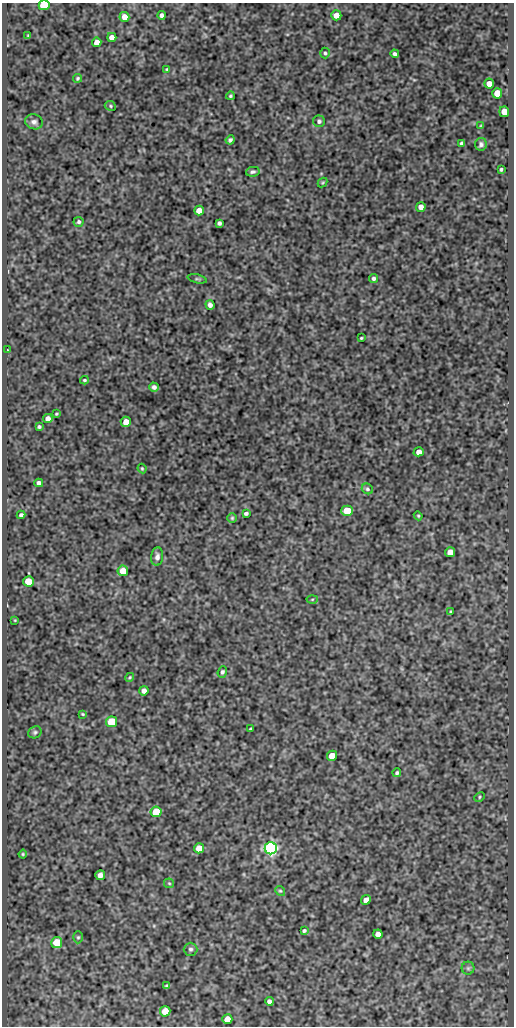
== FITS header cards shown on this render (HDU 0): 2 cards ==
NAXIS1  =                  512
NAXIS2  =                 1024

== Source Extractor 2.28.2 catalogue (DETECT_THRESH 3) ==
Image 512 x 1024 px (HDU 0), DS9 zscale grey, 1 PNG px = 1 image px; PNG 516 x 1028 px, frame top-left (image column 1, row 1024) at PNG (2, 3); each listed source drawn as its Kron ellipse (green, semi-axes under 4 px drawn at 4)
Background 431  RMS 1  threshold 3.03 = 3 sigma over >= 5 px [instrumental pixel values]
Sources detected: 84; all 84 listed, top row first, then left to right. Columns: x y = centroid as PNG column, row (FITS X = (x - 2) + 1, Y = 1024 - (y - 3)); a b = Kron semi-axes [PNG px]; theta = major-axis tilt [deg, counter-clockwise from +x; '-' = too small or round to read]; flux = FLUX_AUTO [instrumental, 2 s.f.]
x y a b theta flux
44 5 5 5 - 2700
162 15 4 4 - 200
336 15 5 5 - 600
124 17 5 4 - 500
28 36 3 2 - 73
112 37 4 4 - 480
97 42 5 4 - 520
325 53 5 4 - 110
395 54 4 3 - 170
167 69 4 3 - 76
78 78 4 4 - 90
489 84 5 5 - 610
497 93 5 5 - 1200
230 96 4 3 - 87
110 106 6 4 -24 98
504 112 5 5 - 930
319 121 6 5 - 150
34 122 9 7 -16 250
481 126 4 3 - 70
230 140 4 4 - 160
462 143 4 3 - 140
481 144 6 6 - 170
501 169 4 3 - 98
253 172 7 4 12 160
323 183 5 3 - 73
421 207 5 4 - 370
199 211 5 5 - 600
79 222 5 5 - 130
219 223 4 4 - 160
373 278 4 4 - 160
197 279 9 4 -14 110
210 305 5 4 - 270
361 338 3 3 - 66
7 350 3 2 - 45
84 380 4 3 - 88
154 387 5 4 - 220
56 414 3 3 - 74
48 418 5 4 - 360
126 422 5 5 - 660
39 427 4 3 - 110
419 452 5 4 - 420
142 468 5 3 - 77
39 483 4 4 - 230
367 489 6 5 - 130
347 511 6 5 - 2200
246 513 4 3 - 130
21 515 4 4 - 160
418 516 4 4 - 79
232 518 5 5 - 94
450 552 5 5 - 720
157 556 9 6 83 270
123 571 5 5 - 850
28 581 5 5 - 1200
312 599 5 3 - 68
450 612 4 2 - 76
15 620 3 2 - 45
222 672 6 4 70 140
130 677 4 3 - 73
144 691 4 4 - 310
83 714 4 2 - 74
111 722 5 5 - 2200
251 729 4 3 - 89
35 732 7 5 27 140
332 756 5 5 - 1000
397 773 4 4 - 120
480 797 5 4 - 89
156 812 5 5 - 2200
199 848 5 5 - 700
271 848 6 6 - 24000
23 854 4 4 - 86
100 875 5 4 - 420
169 883 5 5 - 92
280 891 5 4 - 89
366 900 5 4 - 550
304 931 4 3 - 120
378 934 4 4 - 360
78 937 6 5 - 110
57 942 5 5 - 1700
191 949 7 6 - 170
468 968 6 6 - 140
167 986 4 3 - 100
269 1001 4 4 - 210
165 1011 5 5 - 960
227 1019 5 5 - 640
At the frame edge (FLAGS 8, measured only in part): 1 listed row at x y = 44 5